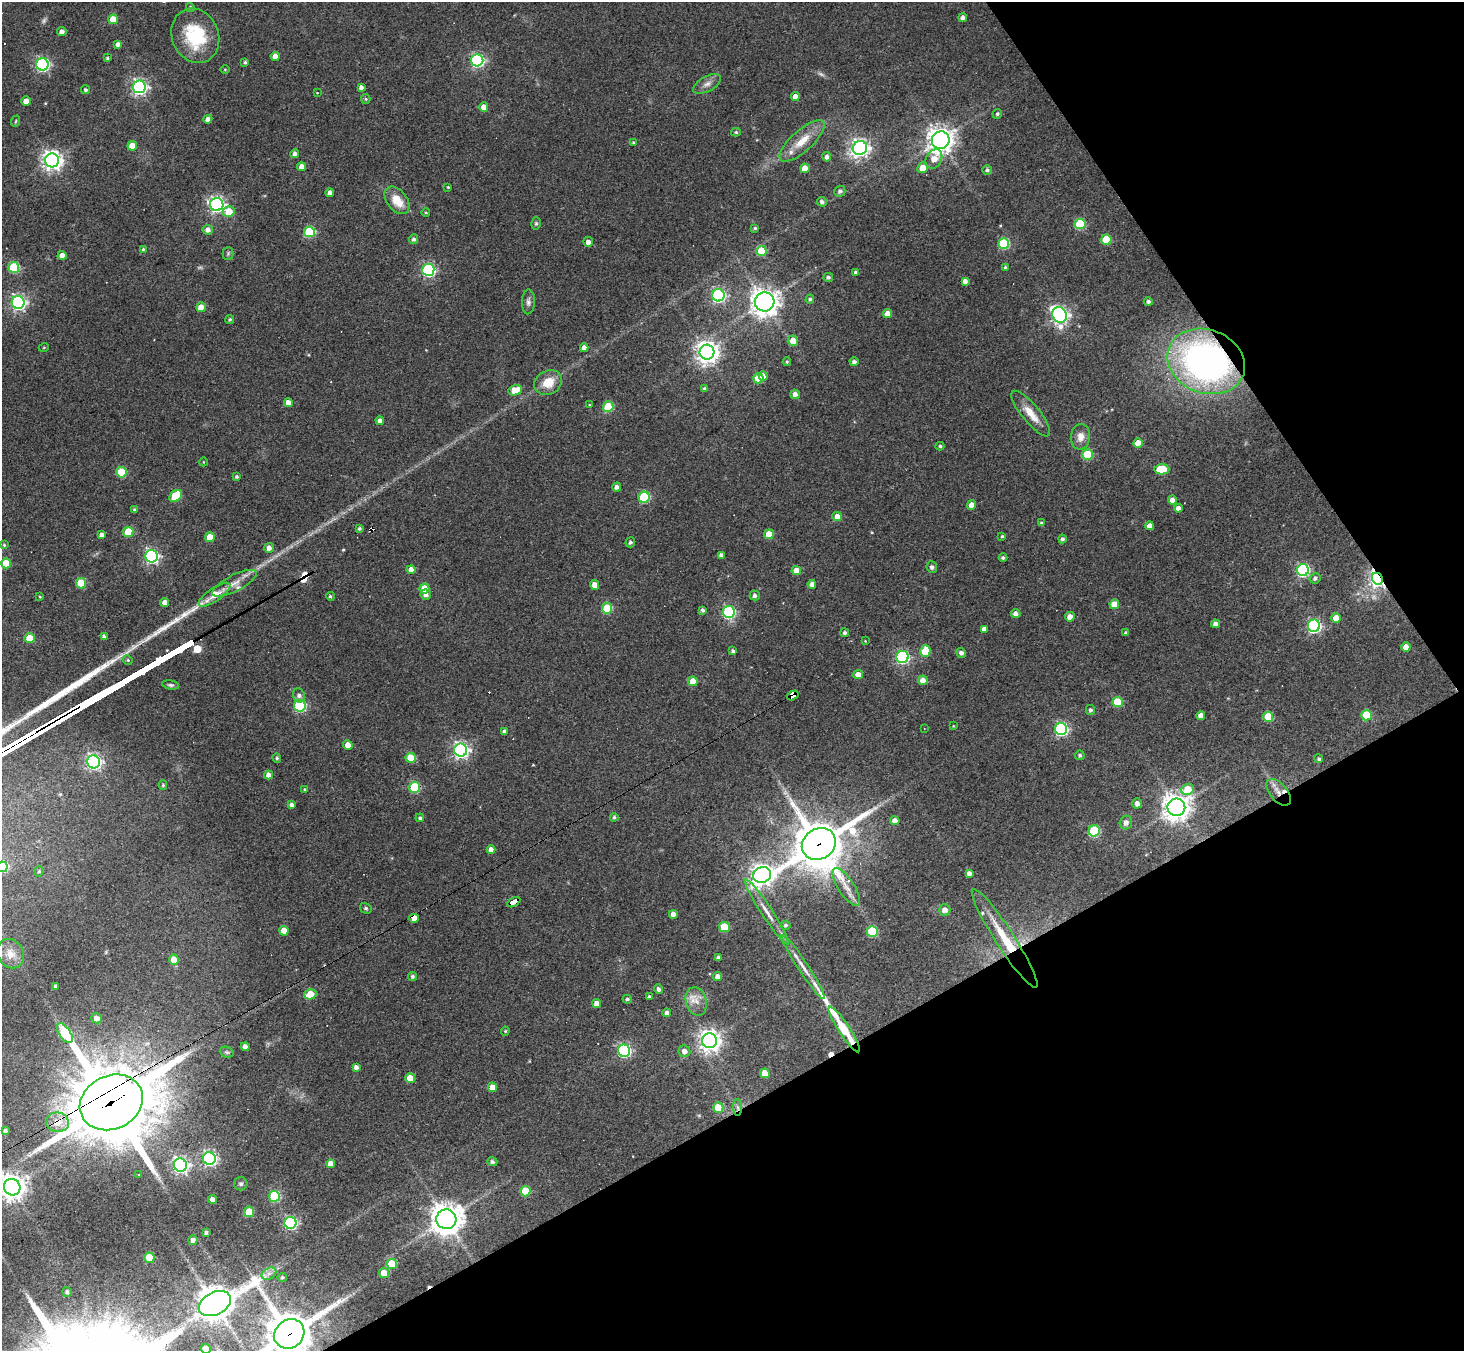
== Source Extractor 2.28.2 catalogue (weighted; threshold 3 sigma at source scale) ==
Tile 12 of 4 x 4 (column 4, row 3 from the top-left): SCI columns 4385-5846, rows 1639-2987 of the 5846 x 5838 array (HDU 1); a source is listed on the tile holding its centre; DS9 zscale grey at full resolution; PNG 1466 x 1353 px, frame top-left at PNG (2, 2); each listed source drawn as its Kron ellipse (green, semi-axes under 4 px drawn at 4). Shown black and unused: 28% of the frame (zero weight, under 3 of 4 exposures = <1% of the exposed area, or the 3 px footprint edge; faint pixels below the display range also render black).
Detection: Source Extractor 2.28.2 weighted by HDU 2 'WHT'; one run over the whole footprint, this tile lists its part. Background 0.0765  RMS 0.0058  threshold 0.026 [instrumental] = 3 sigma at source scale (4.5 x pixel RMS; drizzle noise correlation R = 1.50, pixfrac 1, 0.05/0.05 arcsec/px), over >= 5 px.
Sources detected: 293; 4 too faint to see at this stretch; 9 cosmic-ray / hot-pixel residue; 2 long thin detections or spike segments (spike, bleed or trail) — neither listed nor drawn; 4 inside a brighter listed object's ellipse — not listed separately; the other 274 listed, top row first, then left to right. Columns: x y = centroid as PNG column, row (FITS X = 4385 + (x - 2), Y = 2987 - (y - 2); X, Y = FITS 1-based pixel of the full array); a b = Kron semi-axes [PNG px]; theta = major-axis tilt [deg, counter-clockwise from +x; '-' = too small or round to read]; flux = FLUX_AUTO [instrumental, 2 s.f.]
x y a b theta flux
190 7 5 4 - 1
963 18 4 4 - 2.3
113 19 5 4 - 8.4
62 32 5 4 - 2.6
195 36 28 23 -68 33
118 44 4 4 - 2.4
275 56 4 4 - 5.1
107 58 4 4 - 0.86
477 60 6 6 - 110
245 62 4 3 - 1
42 64 6 6 - 120
225 69 5 3 - 0.52
707 84 15 7 28 3.5
139 87 6 6 - 190
361 87 4 4 - 2.3
85 90 5 4 - 1
317 93 4 2 - 0.37
795 97 4 4 - 4.4
366 99 5 4 - 0.77
26 101 4 4 - 5.3
484 107 4 4 - 6
997 114 5 4 - 1.1
208 119 4 4 - 2.7
16 121 6 3 70 0.63
736 132 5 4 - 0.85
941 140 9 8 - 550
802 141 28 10 42 12
633 142 3 3 - 0.59
132 146 5 5 - 11
860 148 7 7 - 270
295 153 4 4 - 2.1
827 157 5 4 - 2.2
934 159 10 7 61 7.2
52 160 7 7 - 350
301 167 4 4 - 4.8
805 168 5 4 - 9
922 168 5 5 - 7.2
987 170 5 5 - 1.5
448 187 3 3 - 0.5
840 191 5 5 - 1.8
330 193 4 4 - 2.5
397 200 16 10 -52 11
822 202 5 4 - 2
217 204 7 6 - 170
229 212 6 5 - 13
426 213 4 3 - 0.51
536 223 6 5 - 0.89
1080 224 5 5 - 40
755 228 4 4 - 0.75
208 230 5 5 - 3
309 232 5 5 - 45
413 239 5 4 - 1.7
1106 239 5 5 - 24
588 242 5 5 - 3
1004 244 5 5 - 45
143 249 4 4 - 0.76
761 251 5 5 - 22
228 253 6 5 - 0.98
62 255 4 4 - 6.2
14 267 5 5 - 45
1005 267 3 3 - 0.84
428 270 6 6 - 110
856 272 4 3 - 1.6
828 277 5 4 - 1.4
965 281 4 4 - 2.7
718 295 6 6 - 130
810 299 5 4 - 1.2
18 302 6 6 - 170
528 302 12 6 88 2.2
765 302 9 9 - 610
1148 302 4 4 - 1.4
201 307 5 5 - 7.1
887 314 4 4 - 5.4
1060 315 8 7 - 240
230 319 4 4 - 0.91
793 341 5 5 - 6.6
44 347 5 3 - 0.51
584 348 4 4 - 3.9
707 352 7 7 - 490
1206 361 40 31 -21 220
787 362 4 3 - 0.74
854 362 4 4 - 1.9
763 376 5 4 - 5.8
758 378 5 5 - 16
548 382 14 11 27 11
705 389 4 4 - 1.2
515 390 7 5 20 15
795 394 5 4 - 3.2
288 402 4 4 - 4
589 405 3 3 - 0.45
608 407 5 5 - 23
1031 414 28 9 -51 9.7
380 421 4 4 - 2.6
1081 437 13 9 83 5.2
1138 443 5 4 - 7.6
940 446 4 3 - 0.89
1087 454 5 5 - 31
203 462 4 3 - 0.44
1162 469 7 5 -1 22
121 472 5 5 - 27
236 477 4 3 - 1
617 487 4 4 - 2.2
176 496 7 5 37 30
644 497 5 5 - 50
1172 500 4 4 - 3.4
972 505 5 4 - 5.7
1178 508 4 4 - 3.1
134 510 4 4 - 1.1
837 517 5 4 - 4.4
1041 523 4 4 - 0.91
1150 526 4 4 - 4.1
359 529 4 3 - 1.2
128 532 5 5 - 22
769 534 5 5 - 10
102 535 4 4 - 2.7
1002 536 3 3 - 0.72
210 537 5 4 - 9.2
1062 539 4 4 - 1.5
630 542 5 4 - 1.4
4 545 4 3 - 0.61
269 548 5 4 - 3.3
721 555 4 4 - 2.2
152 556 6 6 - 140
1003 558 4 4 - 1.2
6 563 5 4 - 12
932 567 6 5 - 1.7
411 570 4 4 - 4.6
796 570 5 4 - 6.9
1303 570 6 6 - 93
1315 578 5 5 - 1.5
1377 579 6 5 - 260
81 583 5 5 - 22
234 583 24 8 27 6.8
812 584 4 4 - 2.5
595 585 5 4 - 4.7
424 588 5 5 - 10
426 594 5 5 - 2.5
214 595 18 6 34 10
755 595 5 5 - 1.8
330 596 4 4 - 1
40 597 4 2 - 0.46
165 602 4 4 - 4
1114 604 5 4 - 8.1
607 608 5 5 - 29
702 610 4 3 - 1.5
729 612 6 6 - 86
1015 613 5 4 - 2.6
1070 617 5 4 - 5.5
1336 618 5 4 - 6.3
1215 624 4 4 - 2.8
1314 626 6 6 - 120
984 629 4 4 - 2.9
845 633 4 4 - 1.5
1126 633 4 3 - 1.2
104 637 4 4 - 2.1
30 638 5 5 - 17
865 641 3 3 - 0.39
1406 647 4 4 - 5.3
733 651 4 4 - 1.1
925 651 6 5 - 16
961 653 5 4 - 2.1
902 657 6 6 - 93
128 660 5 4 - 0.71
858 675 5 4 - 5.1
923 680 5 5 - 5.6
693 681 5 5 - 9.3
171 685 8 4 -9 1.3
299 695 7 6 - 2.1
793 695 6 4 31 170
1118 702 5 5 - 25
300 706 6 5 - 69
1091 710 5 4 - 1.4
1366 715 5 5 - 23
1201 716 4 4 - 4
1268 717 5 5 - 25
953 726 4 3 - 0.47
924 729 3 2 - 0.36
1061 729 6 6 - 110
505 731 4 4 - 1.5
348 745 5 4 - 6.6
461 750 6 6 - 200
1080 755 5 5 - 1.2
277 758 5 4 - 0.97
411 758 5 5 - 16
1319 759 4 4 - 1
94 762 6 6 - 170
269 775 4 4 - 4
163 785 5 4 - 0.85
415 787 5 5 - 42
305 789 4 3 - 0.59
1187 789 6 5 - 17
1278 792 16 8 -49 6.2
1137 803 5 4 - 3
292 805 4 4 - 1.9
1176 807 9 8 - 660
614 817 4 4 - 1.1
420 818 4 3 - 1.2
895 821 4 4 - 4.3
1126 823 7 6 - 3
1094 831 6 5 - 47
819 844 18 15 33 2800
491 850 4 4 - 4.1
2 867 5 5 - 45
39 871 5 4 - 0.95
969 873 4 4 - 2.6
762 875 9 7 24 420
846 887 22 8 -57 7.4
514 902 7 4 30 74
366 908 6 5 - 1.3
945 910 6 5 - 3.5
767 912 39 5 -57 7.3
673 914 4 4 - 3.3
414 918 4 4 - 5.4
786 925 5 4 - 1.1
724 927 6 5 - 22
284 931 5 4 - 7.7
872 931 5 5 - 39
1005 938 58 9 -57 23
11 954 15 13 -60 5.6
718 958 3 3 - 1.8
174 959 5 5 - 7.5
803 967 38 5 -57 6.8
412 976 4 4 - 1.3
718 976 4 4 - 3.2
56 987 4 3 - 2.1
658 989 5 4 - 1.6
310 994 6 5 - 17
649 997 3 3 - 1.4
627 999 5 4 - 0.98
696 1001 14 10 -73 5.9
597 1003 4 4 - 4
667 1013 4 4 - 1.9
96 1018 5 5 - 3.7
844 1029 27 5 -57 23
505 1031 4 4 - 0.59
65 1033 11 5 -56 46
710 1041 7 7 - 450
245 1047 4 4 - 3.5
624 1051 6 6 - 100
684 1051 6 5 - 3.5
227 1052 7 5 -20 1.1
356 1067 4 4 - 2.2
765 1073 5 4 - 9.3
410 1078 5 5 - 11
492 1087 4 4 - 6.3
111 1102 32 26 26 6100
718 1107 5 5 - 16
738 1107 8 4 -88 1.5
57 1122 11 10 - 7.5
5 1131 4 3 - 1.5
209 1159 6 6 - 160
492 1162 5 4 - 1.5
331 1164 4 4 - 5.1
180 1165 7 6 - 200
139 1174 3 2 - 0.87
241 1184 6 6 - 1.2
12 1187 8 8 - 650
525 1191 5 5 - 24
274 1196 5 5 - 52
212 1199 4 4 - 2.8
249 1212 5 5 - 14
446 1219 10 10 - 930
290 1223 6 6 - 100
206 1232 4 3 - 1.3
193 1240 5 4 - 2.3
149 1258 5 5 - 16
392 1264 5 5 - 23
384 1273 5 5 - 9.5
269 1274 8 5 30 2.3
282 1277 4 4 - 1
67 1292 5 4 - 1.4
215 1304 17 11 28 1200
289 1334 16 14 40 2500
206 1349 5 5 - 11
Overlapping masked pixels (flux is a lower limit): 14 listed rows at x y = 1206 361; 1377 579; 793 695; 415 787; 1278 792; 819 844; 514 902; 414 918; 1005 938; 844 1029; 111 1102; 738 1107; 57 1122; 289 1334
Isophote crosses this tile's border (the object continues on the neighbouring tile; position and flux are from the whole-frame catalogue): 4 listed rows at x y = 2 867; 12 1187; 289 1334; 206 1349